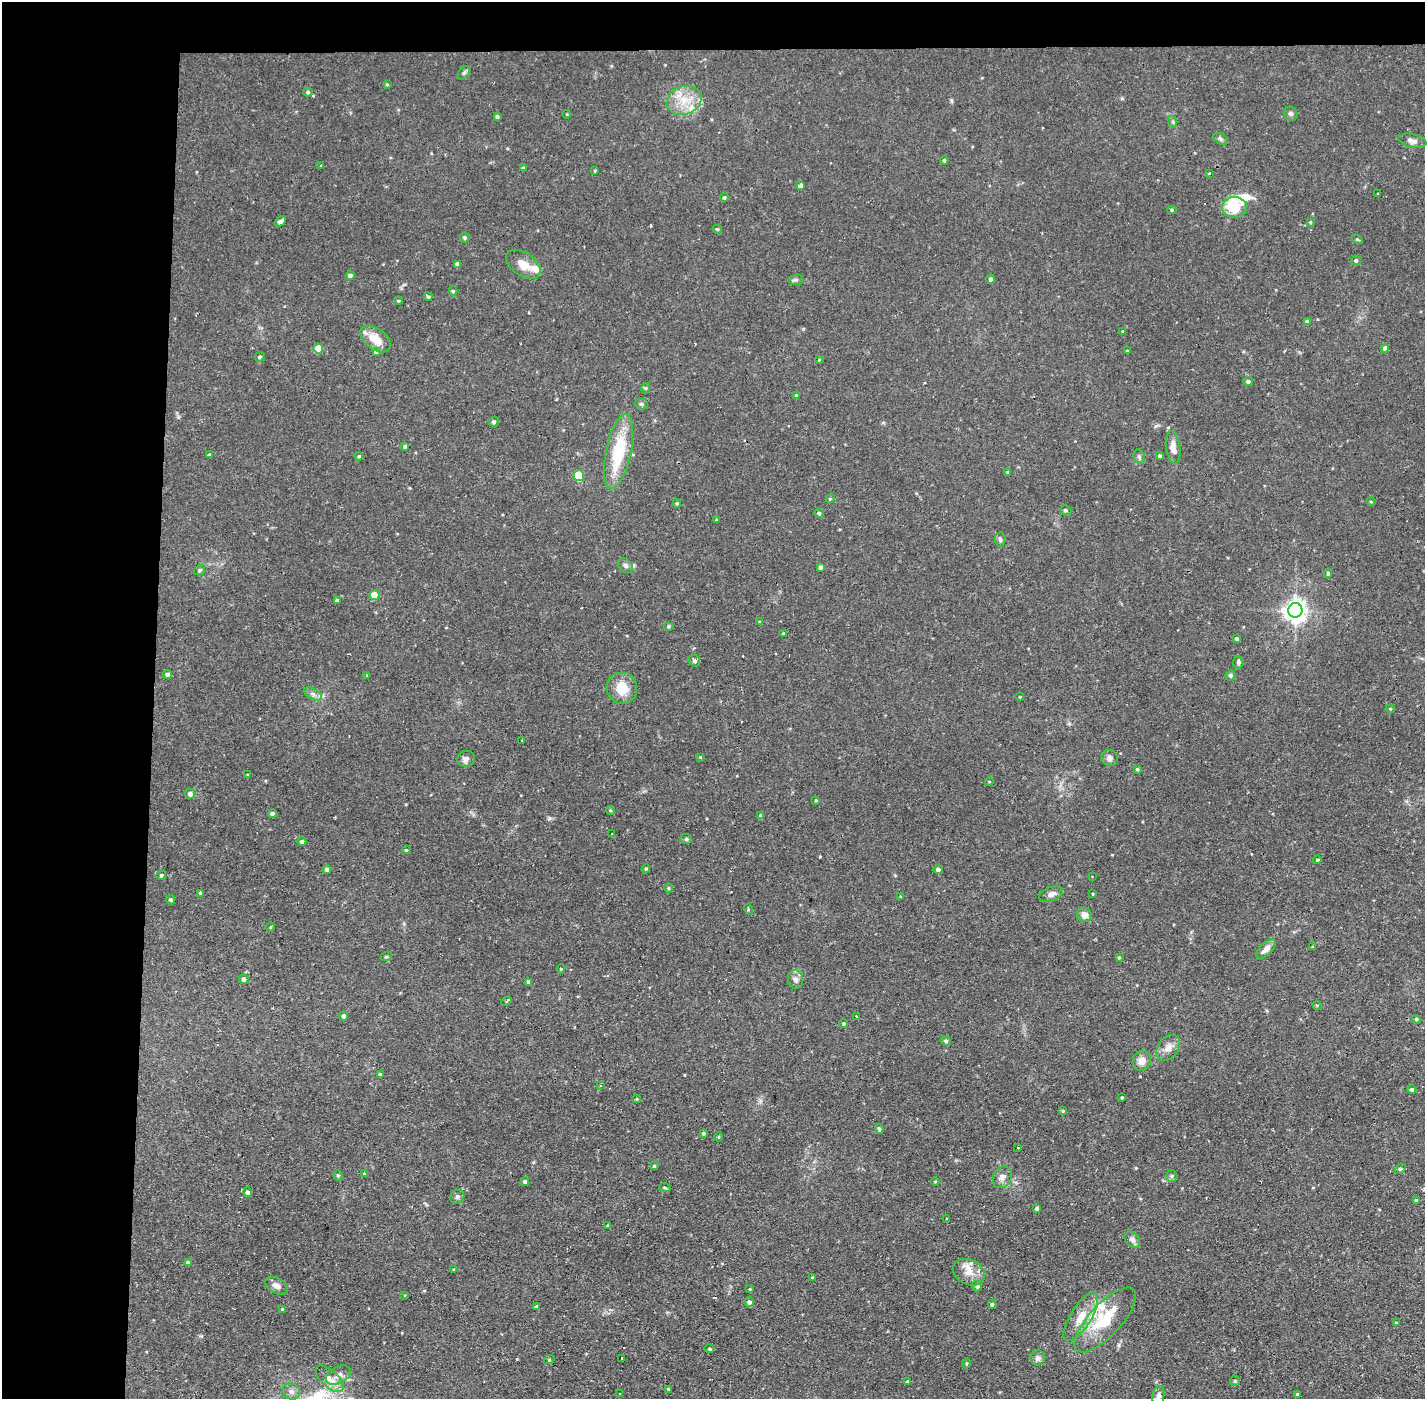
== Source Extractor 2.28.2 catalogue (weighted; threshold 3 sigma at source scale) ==
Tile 1 of 3 x 3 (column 1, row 1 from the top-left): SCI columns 1-1423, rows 2848-4244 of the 4268 x 4298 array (HDU 1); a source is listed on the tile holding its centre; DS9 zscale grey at full resolution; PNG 1427 x 1401 px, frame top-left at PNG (2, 2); each listed source drawn as its Kron ellipse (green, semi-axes under 4 px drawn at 4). Shown black and unused: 14% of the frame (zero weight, under 2 of 3 exposures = <1% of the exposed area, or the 3 px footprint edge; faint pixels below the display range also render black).
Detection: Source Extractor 2.28.2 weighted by HDU 2 'WHT'; one run over the whole footprint, this tile lists its part. Background 0.0738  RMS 0.006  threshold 0.0271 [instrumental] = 3 sigma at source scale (4.5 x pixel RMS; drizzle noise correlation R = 1.50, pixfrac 1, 0.05/0.05 arcsec/px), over >= 5 px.
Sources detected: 197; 1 inside a brighter object's white glare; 3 cosmic-ray / hot-pixel residue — neither listed nor drawn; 6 inside a brighter listed object's ellipse — not listed separately; the other 187 listed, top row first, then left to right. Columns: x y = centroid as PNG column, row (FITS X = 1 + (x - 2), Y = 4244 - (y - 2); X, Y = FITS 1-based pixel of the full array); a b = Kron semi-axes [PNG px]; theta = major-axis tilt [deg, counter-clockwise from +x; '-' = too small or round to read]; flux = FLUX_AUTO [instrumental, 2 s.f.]
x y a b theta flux
464 73 8 5 53 1.3
387 84 4 3 - 0.65
308 92 5 4 - 0.95
684 100 17 14 20 13
567 114 4 3 - 0.41
1291 114 7 6 - 1.4
497 117 4 4 - 1.3
1173 122 6 4 -71 0.9
1221 139 8 5 -28 1.3
1412 141 14 6 -13 3.4
944 160 4 3 - 0.9
321 166 3 2 - 0.56
523 168 4 4 - 0.89
595 171 4 3 - 0.6
1209 173 2 2 - 0.49
801 185 4 3 - 8.3
1378 194 3 3 - 0.8
724 197 4 4 - 1.1
1234 208 13 10 1 18
1172 210 4 4 - 0.91
280 221 6 4 40 1.8
1310 222 3 3 - 0.66
717 229 4 3 - 0.87
465 237 5 4 - 1.4
1357 239 6 3 -29 0.69
1356 260 5 5 - 1.1
457 264 4 4 - 1.9
523 264 19 11 -34 8.5
350 275 4 4 - 2.1
991 279 4 4 - 1.6
796 280 7 5 6 1.1
453 291 4 4 - 0.87
428 297 4 4 - 1
398 301 4 4 - 0.67
1307 322 4 4 - 1.5
1123 331 4 3 - 0.62
375 339 17 10 -37 11
1385 348 4 4 - 2.2
318 349 5 4 - 13
1127 351 3 3 - 0.52
376 352 4 4 - 1.3
260 357 5 5 - 1.1
819 360 3 3 - 0.42
1248 381 5 4 - 1.6
646 388 5 3 - 0.65
796 395 4 3 - 0.54
641 404 6 5 - 1.2
494 422 5 5 - 1.3
405 446 4 3 - 0.98
1173 447 16 7 -82 6
619 452 38 12 78 34
209 455 4 4 - 1.3
359 456 4 4 - 0.7
1160 456 4 4 - 1.6
1139 457 7 5 -70 1.3
1008 472 4 4 - 1
579 476 5 5 - 30
830 499 4 3 - 0.71
1371 502 5 3 - 0.51
677 503 4 4 - 0.97
1066 510 6 4 -21 0.8
819 513 5 4 - 1.3
716 520 4 3 - 0.63
1000 540 7 5 -85 1.3
625 566 8 6 -46 1.9
820 567 4 3 - 1.7
200 570 6 5 - 1.1
1328 573 5 4 - 0.86
374 595 5 5 - 13
337 600 4 4 - 1.7
1295 610 7 7 - 450
760 622 3 3 - 1.1
669 626 5 4 - 0.85
784 634 3 3 - 0.9
1237 639 4 3 - 1.5
695 661 6 5 - 1.6
1238 662 6 5 - 1.3
167 675 4 4 - 2
1230 675 5 5 - 1.5
367 676 3 3 - 0.61
622 688 16 15 - 13
313 694 9 5 -28 2.2
1020 697 4 3 - 0.48
1390 709 4 4 - 0.65
522 740 2 2 - 0.42
700 757 4 3 - 0.57
1109 758 8 7 - 2.5
466 759 9 8 - 2.6
1137 769 3 3 - 1
247 775 3 3 - 0.7
989 782 4 3 - 0.47
190 794 5 5 - 2.5
816 800 3 3 - 0.63
610 810 4 3 - 0.63
272 814 4 4 - 1.8
761 816 4 4 - 1.7
611 834 3 3 - 1.3
686 839 6 5 - 0.99
302 841 4 4 - 1.5
406 850 4 3 - 0.72
1317 860 4 4 - 1
646 869 4 3 - 0.72
938 869 4 4 - 1.9
327 870 4 4 - 2
161 875 5 4 - 0.91
1092 876 2 2 - 0.44
669 888 5 3 - 0.67
200 893 3 3 - 1.6
1051 894 12 7 20 3
1093 894 3 2 - 0.67
901 897 4 3 - 0.61
171 900 5 4 - 1
748 909 5 3 - 0.53
1084 915 8 7 - 4.1
270 927 4 3 - 0.51
1313 947 4 4 - 0.74
1266 949 12 6 45 4
386 957 6 3 18 0.72
1119 957 4 3 - 0.66
561 969 4 4 - 0.7
244 979 5 5 - 1.9
796 979 9 7 -83 2.8
529 982 4 4 - 1.6
506 1001 5 3 - 0.97
1317 1005 4 3 - 0.63
344 1016 4 4 - 2
856 1016 3 2 - 0.51
1416 1019 4 4 - 1.1
844 1023 4 4 - 1
946 1041 5 4 - 1.3
1168 1048 14 10 53 4.8
1142 1061 10 9 - 5.3
380 1075 4 4 - 1.1
600 1085 3 3 - 0.86
1412 1090 4 4 - 1.9
1122 1097 4 3 - 0.73
637 1099 4 4 - 0.6
1063 1111 4 4 - 0.81
879 1129 5 3 - 0.98
703 1133 3 3 - 1
718 1137 4 3 - 0.59
1018 1148 3 3 - 1.2
654 1166 4 4 - 0.76
1400 1169 6 4 43 0.83
364 1173 4 3 - 0.97
338 1175 5 4 - 0.99
1172 1176 6 5 - 1.1
1002 1177 11 9 63 3.5
935 1181 5 3 - 0.53
525 1182 4 4 - 1.5
665 1188 6 4 -18 0.77
248 1192 5 4 - 2
457 1197 7 6 - 1.7
1416 1200 4 3 - 0.89
1037 1209 4 3 - 1.3
946 1219 4 2 - 0.54
608 1226 4 3 - 1.1
1132 1239 9 6 -50 2.4
188 1263 4 3 - 1.7
454 1270 4 2 - 0.47
969 1272 17 12 -25 7.7
812 1277 4 3 - 0.72
276 1286 12 7 -28 3.2
977 1286 5 5 - 1.8
750 1289 4 3 - 0.54
405 1295 4 3 - 0.52
749 1302 5 4 - 2.4
992 1304 4 3 - 1
536 1307 3 3 - 1.1
283 1309 3 3 - 0.84
1081 1317 28 10 58 11
1105 1320 42 16 47 26
1396 1323 4 3 - 0.79
709 1349 5 3 - 0.88
622 1358 2 2 - 0.62
1038 1358 7 7 - 2.4
549 1360 5 3 - 0.67
966 1363 5 3 - 0.73
338 1375 13 8 28 4
329 1379 17 8 -43 5.4
1235 1381 5 5 - 0.91
908 1382 4 3 - 1.7
668 1389 3 3 - 1.1
291 1392 9 7 -27 2.9
620 1394 2 2 - 0.6
1297 1394 3 3 - 0.89
1158 1396 10 6 79 2.4
Isophote crosses this tile's border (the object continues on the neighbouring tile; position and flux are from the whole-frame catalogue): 2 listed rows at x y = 1412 141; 1158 1396